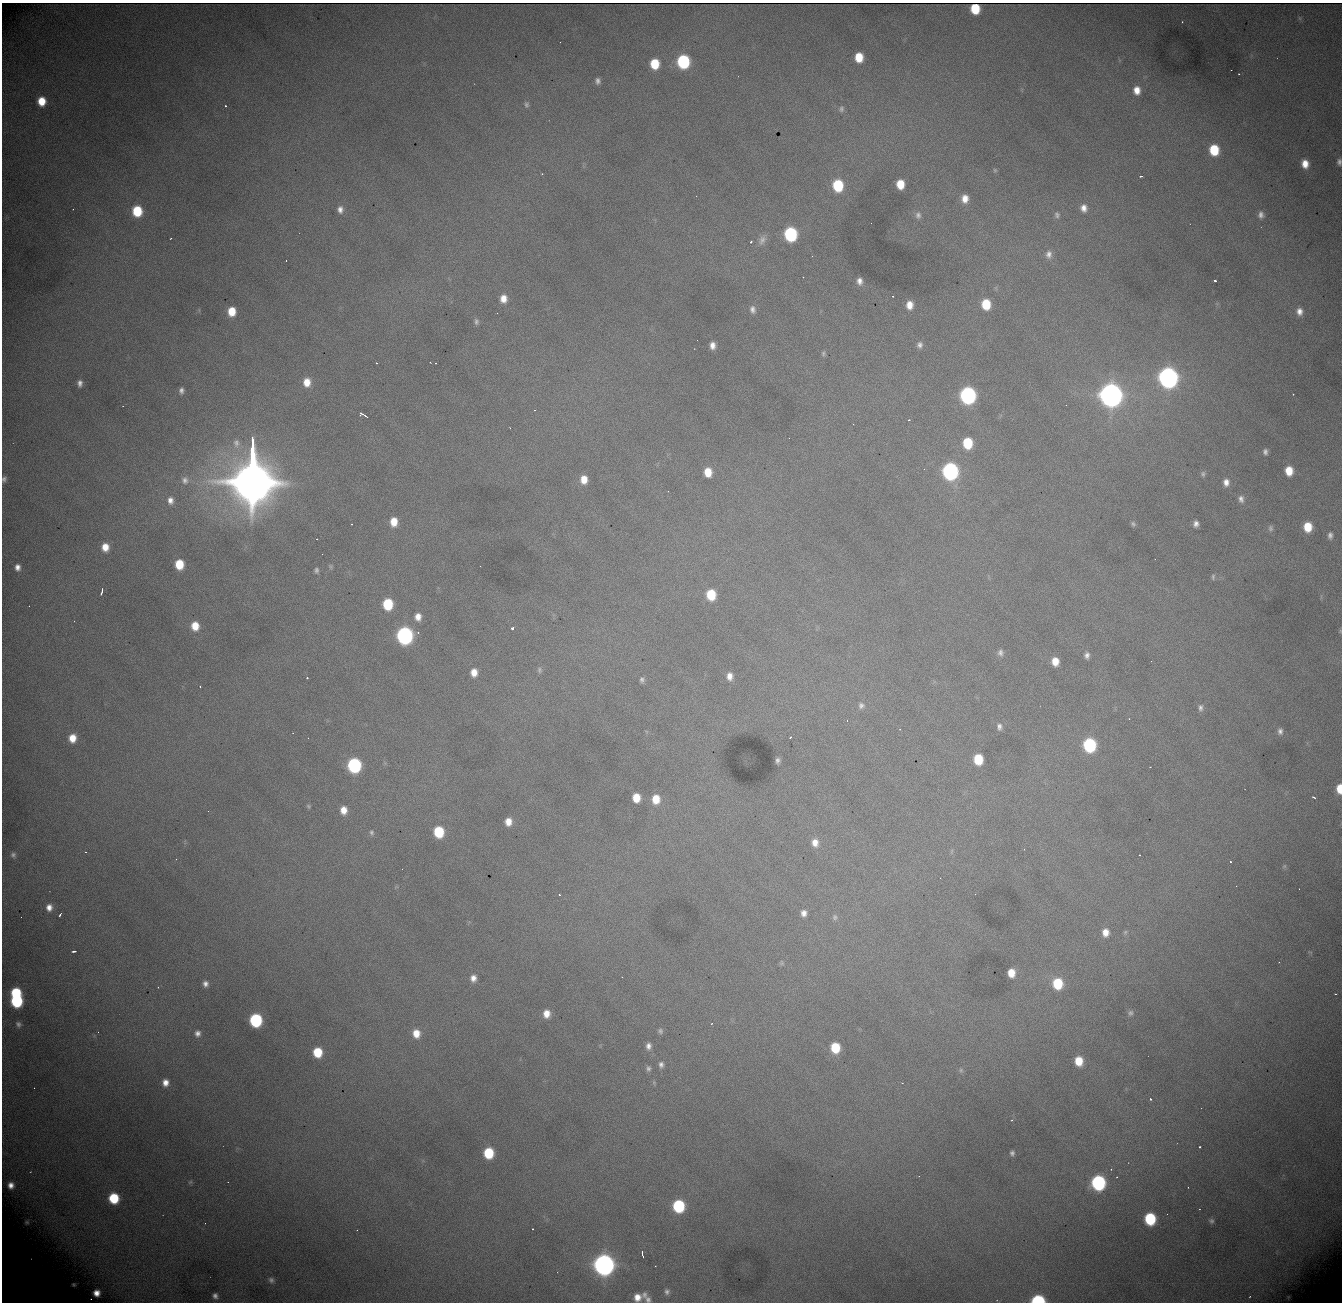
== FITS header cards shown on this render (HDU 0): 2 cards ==
NAXIS1  = 1340
NAXIS2  = 1300

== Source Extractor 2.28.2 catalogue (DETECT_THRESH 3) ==
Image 1340 x 1300 px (HDU 0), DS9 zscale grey, 1 PNG px = 1 image px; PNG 1344 x 1304 px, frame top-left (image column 1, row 1300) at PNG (2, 3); no overlay
Background 1990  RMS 24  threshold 70.6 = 3 sigma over >= 5 px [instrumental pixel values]
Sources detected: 200; all 200 listed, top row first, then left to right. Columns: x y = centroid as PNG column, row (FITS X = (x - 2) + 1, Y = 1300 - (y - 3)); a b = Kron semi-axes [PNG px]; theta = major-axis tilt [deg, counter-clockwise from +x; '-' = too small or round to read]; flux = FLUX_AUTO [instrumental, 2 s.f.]
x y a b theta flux
975 9 8 7 - 5.1e+04
1182 22 2 2 - 8.4e+02
859 57 8 7 - 3.8e+04
683 61 9 8 - 2.1e+05
655 64 8 7 - 5.5e+04
1231 70 2 2 - 6.5e+02
1239 74 2 2 - 1.2e+03
598 81 7 6 - 6.4e+03
1137 90 9 7 -84 1.8e+04
42 101 8 7 - 3.4e+04
526 105 8 6 -89 4.0e+03
225 106 3 3 - 1.5e+03
841 109 8 6 79 4.2e+03
1214 150 9 7 -84 6.7e+04
1339 162 8 5 -87 5.6e+03
1305 164 9 7 -81 2.0e+04
995 170 6 5 - 2.3e+03
542 174 3 2 - 1.2e+03
1141 176 3 2 - 2.1e+03
900 184 8 6 -85 3.5e+04
838 185 9 7 -84 1.0e+05
965 199 9 8 - 1.7e+04
1084 208 10 9 - 1.4e+04
340 209 9 7 -89 9.6e+03
137 211 9 7 -85 7.1e+04
918 215 11 9 88 8.9e+03
1057 215 9 7 -79 5.5e+03
1261 215 8 6 -86 7.2e+03
790 234 9 8 - 2.3e+05
171 238 3 2 - 1.1e+03
762 240 15 9 62 1.1e+04
751 242 3 2 - 3.1e+03
1049 254 11 9 85 1.0e+04
812 256 2 2 - 6.8e+02
286 260 2 2 - 7.6e+02
803 277 2 2 - 3.5e+03
860 281 8 6 -82 9.1e+03
1215 281 3 3 - 7.0e+03
893 296 2 2 - 1.0e+03
503 299 9 8 - 1.8e+04
986 304 9 7 -84 5.7e+04
909 305 8 7 - 1.8e+04
752 309 10 8 -77 8.1e+03
232 311 8 7 - 3.5e+04
1299 311 9 8 - 1.2e+04
497 313 2 2 - 9.1e+02
476 321 9 6 -84 4.9e+03
697 340 3 2 - 1.2e+03
713 345 8 6 -89 1.1e+04
920 345 8 7 - 6.6e+03
823 353 8 5 81 3.2e+03
376 363 2 2 - 8.2e+02
435 363 3 2 - 1.7e+03
1168 378 10 9 - 1.3e+06
307 382 8 7 - 2.2e+04
80 383 7 5 85 7.0e+03
181 390 7 5 89 6.0e+03
1293 394 3 2 - 1.4e+03
968 395 9 8 - 5.2e+05
1111 395 10 9 - 2.4e+06
534 410 3 2 - 3.7e+03
363 415 8 3 -23 4.4e+03
909 420 3 2 - 2.7e+03
510 428 3 2 - 8.2e+02
236 443 12 8 -86 9.2e+03
967 443 9 7 -86 7.2e+04
1265 452 7 5 -82 5.4e+03
950 471 10 8 -85 5.3e+05
1289 471 8 7 - 3.0e+04
708 472 8 7 - 3.1e+04
252 473 49 11 -90 1.9e+07
1203 474 7 7 - 4.1e+03
4 479 6 5 - 4.5e+03
584 479 8 7 - 2.2e+04
185 480 9 8 - 7.7e+03
1226 482 10 8 -90 1.2e+04
1241 499 9 7 -82 8.0e+03
170 500 10 8 -87 1.1e+04
394 522 9 7 -89 2.6e+04
352 524 2 2 - 9.0e+02
1133 524 7 5 -53 3.5e+03
1196 524 6 5 - 7.5e+03
1308 527 8 7 - 3.7e+04
1270 528 8 7 - 4.6e+03
1330 535 9 6 87 6.1e+03
317 539 2 2 - 1.3e+03
105 547 8 7 - 2.2e+04
179 564 8 7 - 4.8e+04
330 566 7 5 -89 2.6e+03
17 567 7 6 - 8.8e+03
316 570 6 4 -82 3.8e+03
1213 577 9 5 90 3.4e+03
102 591 7 2 75 4.1e+03
711 595 9 7 -84 5.9e+04
388 604 8 7 - 8.0e+04
418 617 9 7 -87 1.4e+04
195 626 9 7 -82 2.9e+04
512 628 4 3 - 9.7e+03
405 636 9 8 - 6.1e+05
1000 653 8 7 - 6.5e+03
1087 655 8 6 88 6.8e+03
1055 661 8 7 - 2.2e+04
1151 661 2 2 - 9.3e+02
539 670 8 6 -78 4.0e+03
474 672 8 7 - 1.8e+04
730 676 9 7 -88 1.3e+04
307 678 3 3 - 2.5e+03
642 680 7 6 - 4.8e+03
200 686 3 2 - 1.2e+03
861 705 9 8 - 7.1e+03
1200 708 9 6 -89 5.8e+03
1129 719 3 2 - 2.1e+03
999 727 9 7 -87 7.0e+03
900 729 3 2 - 9.6e+02
1280 731 8 6 -88 6.4e+03
790 737 3 2 - 1.5e+03
72 738 8 7 - 2.4e+04
308 738 2 2 - 7.8e+02
1089 745 9 8 - 2.0e+05
978 759 8 7 - 5.6e+04
778 760 5 4 - 4.5e+03
354 765 9 8 - 2.7e+05
1150 767 2 2 - 7.4e+02
1339 789 8 5 89 2.7e+04
1314 797 4 2 - 2.1e+03
636 798 8 7 - 3.0e+04
656 799 10 9 - 3.1e+04
309 806 7 5 -42 2.6e+03
344 810 9 7 -90 1.9e+04
508 822 8 7 - 1.7e+04
371 832 9 6 -88 4.7e+03
439 832 8 7 - 8.0e+04
815 843 10 8 -80 1.5e+04
952 851 7 4 71 2.3e+03
86 852 3 2 - 1.4e+03
13 855 7 7 - 4.5e+03
1140 855 3 2 - 9.5e+02
1230 862 3 3 - 4.1e+03
1284 866 6 5 - 2.6e+03
1299 889 3 2 - 1.3e+03
560 895 3 3 - 2.6e+03
49 907 8 7 - 1.2e+04
804 913 7 6 - 9.3e+03
60 915 4 2 - 2.3e+03
835 917 8 6 -78 4.4e+03
1105 932 9 7 87 1.7e+04
1125 932 7 5 68 2.8e+03
74 951 4 2 - 3.0e+03
782 963 7 5 -49 2.7e+03
1011 973 7 6 - 2.4e+04
622 977 2 2 - 6.9e+02
473 978 9 7 88 1.2e+04
1058 983 9 8 - 6.9e+04
205 984 7 6 - 7.6e+03
158 987 2 2 - 9.6e+02
16 993 7 7 - 8.6e+04
1335 994 2 2 - 9.7e+02
16 1001 8 8 - 1.5e+05
1130 1013 8 7 - 5.0e+03
546 1014 8 7 - 1.9e+04
256 1020 8 8 - 2.0e+05
18 1024 7 6 - 4.6e+03
660 1031 7 6 - 3.7e+03
198 1033 8 7 - 7.5e+03
416 1033 9 8 - 2.3e+04
648 1046 8 6 85 7.8e+03
835 1047 8 7 - 5.7e+04
317 1052 8 7 - 5.4e+04
1079 1061 8 7 - 3.4e+04
661 1065 8 6 -83 6.0e+03
648 1068 7 6 - 4.6e+03
961 1070 7 6 - 3.4e+03
165 1083 8 7 - 1.3e+04
1150 1099 3 3 - 2.6e+03
1012 1120 4 3 - 1.3e+03
1200 1147 3 2 - 2.1e+03
489 1153 8 7 - 7.6e+04
1012 1153 5 4 - 4.5e+03
190 1182 7 4 44 2.4e+03
1098 1183 9 8 - 3.0e+05
11 1185 5 5 - 8.8e+03
114 1198 8 7 - 7.6e+04
679 1206 9 8 - 1.5e+05
1150 1219 9 8 - 1.2e+05
1211 1221 6 5 - 3.7e+03
27 1222 6 5 - 2.5e+03
205 1223 2 2 - 8.7e+02
532 1229 3 2 - 1.2e+03
642 1254 6 2 -76 2.9e+03
604 1265 9 9 - 1.6e+06
271 1280 8 7 - 5.2e+03
73 1285 4 3 - 2.4e+03
667 1292 7 6 - 5.0e+03
96 1293 6 5 - 1.2e+04
644 1295 9 7 -90 6.2e+03
215 1296 6 5 - 5.9e+03
637 1297 7 7 - 1.5e+04
91 1299 2 2 - 1.2e+03
648 1299 9 7 -73 6.0e+03
1038 1300 8 5 1 1.9e+05
At the frame edge (FLAGS 8, measured only in part): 4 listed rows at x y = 1339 162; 4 479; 1339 789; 1038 1300